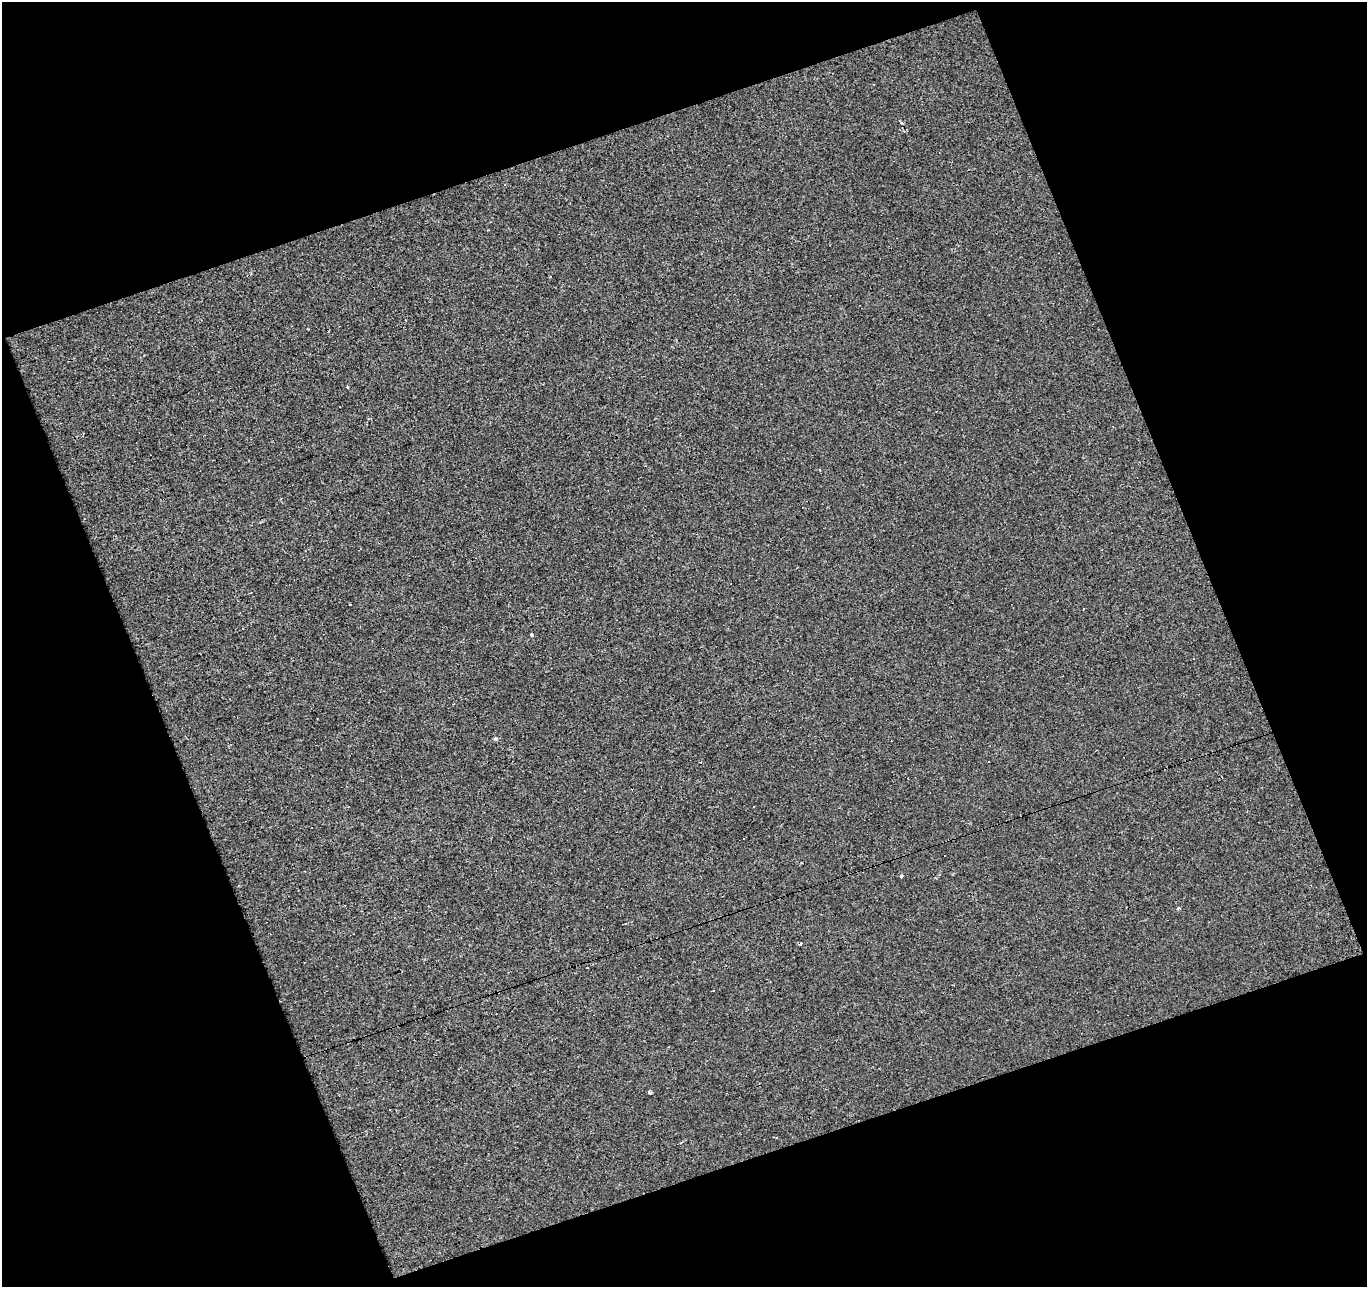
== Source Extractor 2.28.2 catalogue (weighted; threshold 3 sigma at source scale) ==
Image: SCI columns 1-1365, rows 25-1309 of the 1365 x 1330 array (HDU 1 of 3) = the unmasked area's bounding box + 8 px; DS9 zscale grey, full resolution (1 PNG px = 1 image px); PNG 1369 x 1289 px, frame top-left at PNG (2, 2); no overlay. Shown black and unused: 41% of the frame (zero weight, under 2 of 3 exposures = <1% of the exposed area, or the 3 px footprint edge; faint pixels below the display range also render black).
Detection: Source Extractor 2.28.2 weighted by HDU 2 'WHT'. Background 3.06e-04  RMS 0.0037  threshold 0.0167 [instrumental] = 3 sigma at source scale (4.5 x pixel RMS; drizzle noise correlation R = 1.50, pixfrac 1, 0.0396/0.0396 arcsec/px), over >= 5 px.
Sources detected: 23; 11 cosmic-ray / hot-pixel residue — not listed; the other 12 listed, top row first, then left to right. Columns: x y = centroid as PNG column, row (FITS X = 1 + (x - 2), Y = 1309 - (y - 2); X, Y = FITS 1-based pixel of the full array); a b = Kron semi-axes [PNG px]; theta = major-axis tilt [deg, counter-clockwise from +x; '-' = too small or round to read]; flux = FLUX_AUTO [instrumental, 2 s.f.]
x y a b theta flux
873 84 3 3 - 1
347 386 3 3 - 1.2
1113 427 3 2 - 0.23
531 635 3 3 - 1.8
495 739 5 5 - 0.67
989 762 2 2 - 0.26
754 807 3 2 - 0.82
744 838 3 2 - 0.47
901 876 3 3 - 1.4
1178 908 3 3 - 0.89
713 990 3 2 - 0.37
649 1092 4 3 - 1.1